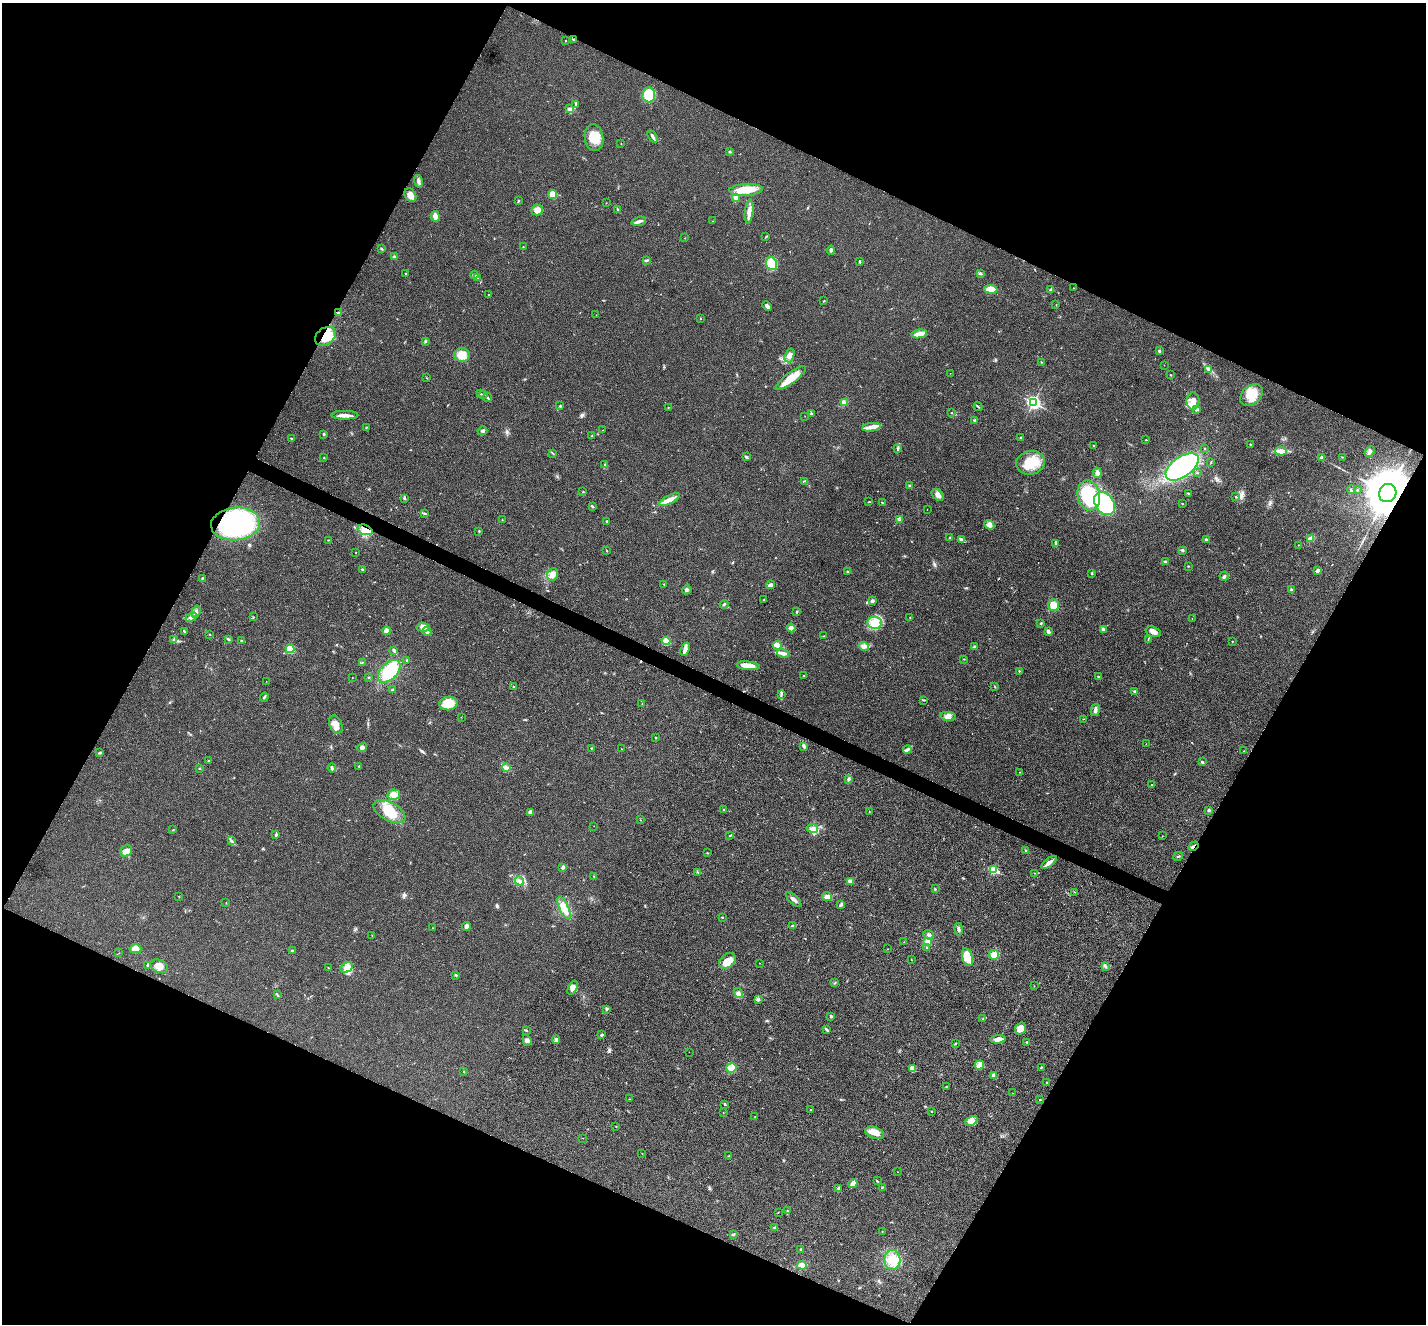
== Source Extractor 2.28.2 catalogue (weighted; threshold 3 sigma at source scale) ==
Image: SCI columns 7-5700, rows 283-5567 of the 5702 x 5713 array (HDU 1 of 3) = the unmasked area's bounding box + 8 px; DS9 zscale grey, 4 x 4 block average (1 PNG px = mean of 4 x 4 image px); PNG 1428 x 1326 px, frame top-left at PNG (2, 3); each listed source drawn as its Kron ellipse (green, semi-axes under 4 px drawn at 4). Shown black and unused: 46% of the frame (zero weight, under 3 of 4 exposures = <1% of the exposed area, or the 3 px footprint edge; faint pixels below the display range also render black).
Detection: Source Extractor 2.28.2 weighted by HDU 2 'WHT'. Background 0.0186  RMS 0.0049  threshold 0.0223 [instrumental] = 3 sigma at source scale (4.5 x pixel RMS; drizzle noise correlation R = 1.50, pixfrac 1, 0.05/0.05 arcsec/px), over >= 5 px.
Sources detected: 360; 1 inside a brighter object's white glare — neither listed nor drawn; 3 coinciding with a brighter row at this scale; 15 inside a brighter listed object's ellipse — not listed separately; the other 341 listed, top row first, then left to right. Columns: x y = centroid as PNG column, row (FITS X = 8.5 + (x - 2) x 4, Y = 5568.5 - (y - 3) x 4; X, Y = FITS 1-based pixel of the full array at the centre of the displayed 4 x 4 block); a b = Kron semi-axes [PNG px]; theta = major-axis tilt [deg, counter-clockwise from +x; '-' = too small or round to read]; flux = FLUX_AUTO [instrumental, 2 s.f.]
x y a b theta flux
573 39 3 2 - 1.9
565 40 2 2 - 0.86
649 95 7 6 - 55
575 104 3 2 - 2.2
570 109 3 2 - 9
653 136 6 2 -56 7.6
594 138 13 9 -83 49
621 144 2 2 - 0.87
730 152 2 2 - 1.9
418 181 6 3 -75 7.3
746 190 17 6 4 50
553 194 4 4 - 33
410 195 7 5 -55 21
736 198 3 3 - 8.5
518 201 2 2 - 2.5
606 203 2 2 - 0.98
537 210 6 5 - 26
618 210 3 2 - 2.7
749 212 12 3 84 18
435 216 5 3 - 19
639 221 7 3 17 8.9
713 221 2 2 - 0.47
766 237 3 2 - 2.1
685 238 2 2 - 0.67
523 247 2 2 - 1.2
381 249 2 2 - 3.4
831 250 4 2 - 6.4
394 257 3 2 - 4.2
647 260 2 2 - 2.3
860 261 3 2 - 2.2
771 264 6 5 - 79
406 273 2 2 - 1.8
980 273 3 2 - 5.5
474 275 4 2 - 5.1
478 278 3 2 - 2.1
1073 288 2 2 - 0.67
991 289 6 3 -4 49
1051 289 4 2 - 3.3
489 294 2 2 - 1.2
824 301 3 2 - 1.7
1056 305 2 2 - 1.1
767 306 5 3 - 7.1
338 313 3 2 - 3.3
596 315 2 2 - 0.4
700 318 3 2 - 1.1
919 334 8 4 10 17
325 336 11 8 37 58
425 341 3 2 - 2.7
1159 351 3 2 - 3.6
462 355 8 7 - 41
789 355 7 4 71 19
1041 362 2 2 - 1.7
1164 365 2 2 - 0.54
1208 369 2 2 - 2.1
950 373 2 2 - 0.51
1171 375 2 2 - 1.1
426 378 2 2 - 1.1
791 378 18 5 37 52
480 394 3 2 - 1.9
484 395 2 2 - 1.9
1251 395 13 9 43 52
487 397 5 2 - 3.6
1193 401 8 6 89 23
844 402 3 3 - 8
1034 402 3 2 - 630
560 406 2 2 - 2.5
978 406 4 2 - 2.9
668 408 3 2 - 1.9
1196 409 4 3 - 5.6
952 413 2 2 - 2.4
811 414 4 2 - 2.8
345 415 13 3 0 16
805 416 2 2 - 0.51
975 421 3 3 - 4.5
366 427 2 2 - 1.7
871 427 9 3 7 14
603 430 2 2 - 0.7
483 431 5 2 - 3.8
324 434 3 2 - 2.8
592 436 2 2 - 0.91
291 438 2 2 - 2.2
1020 438 2 2 - 1.8
1146 440 2 2 - 1.4
1250 444 2 2 - 1.5
1093 446 2 2 - 2.1
898 448 3 2 - 3.1
1205 448 2 2 - 1.5
1281 451 6 4 -15 11
1370 452 6 3 52 6.8
553 453 2 2 - 1.5
746 457 4 2 - 4.2
1321 457 3 2 - 5.2
1342 457 2 2 - 1.2
324 458 2 2 - 0.85
1211 462 2 2 - 1.5
1030 463 14 11 14 71
605 465 3 2 - 2.2
1182 467 19 10 35 340
1097 473 5 4 - 8.1
1197 473 2 2 - 1.4
804 481 2 2 - 1.3
909 486 2 2 - 9.8
1351 490 4 2 - 3.8
1357 490 2 2 - 1.7
583 492 2 2 - 1.9
1189 493 3 2 - 2
1388 493 9 8 - 11000
938 495 7 5 -43 13
1089 496 15 11 -78 220
1235 497 2 2 - 1.8
404 498 3 2 - 3.3
669 500 11 3 26 25
869 502 3 2 - 1.6
883 503 2 2 - 1.6
1104 503 13 9 -55 250
1182 503 2 2 - 2.3
592 506 3 2 - 3.5
927 509 2 2 - 0.5
425 513 3 2 - 2.7
502 520 2 2 - 0.94
899 520 2 2 - 1.2
607 521 2 2 - 2.2
236 524 24 16 5 500
989 525 5 3 - 12
365 530 8 5 -21 20
479 531 3 2 - 2
950 537 2 2 - 1.3
1310 539 4 3 - 16
328 540 2 2 - 1.3
962 540 3 2 - 3.3
1206 540 3 2 - 4.4
1055 543 3 2 - 3
1298 545 2 2 - 1
606 550 2 2 - 0.82
1182 550 3 2 - 4.2
356 552 2 2 - 1.1
1165 562 2 2 - 7
1188 566 2 2 - 1.6
362 569 2 2 - 2.1
1318 570 4 3 - 6.9
847 571 2 2 - 1.7
553 574 6 5 - 19
1092 574 3 2 - 2.1
1224 576 5 3 - 5.7
202 578 3 2 - 2.5
664 584 2 2 - 1.2
770 585 4 3 - 6.2
687 590 5 2 - 4
1292 590 4 2 - 5.3
764 599 2 2 - 1.9
872 601 3 2 - 7.2
724 604 4 2 - 3.1
1053 605 6 5 - 29
196 612 6 3 71 7.5
797 612 2 2 - 2.7
191 617 6 3 24 8.8
253 617 2 2 - 1.3
910 617 2 2 - 0.86
1192 619 2 2 - 0.53
874 623 7 6 - 33
1041 623 2 2 - 2.5
423 627 7 4 -4 15
791 628 4 4 - 11
1103 629 3 3 - 6.4
184 631 3 2 - 2.3
386 631 4 4 - 11
1048 631 4 3 - 7.9
427 632 4 3 - 7.2
1153 632 8 5 -18 14
210 634 2 2 - 1.1
824 636 2 2 - 1.2
174 639 2 2 - 1.5
228 639 3 2 - 2.7
1148 639 4 2 - 2.3
241 640 3 2 - 3.7
666 641 4 4 - 21
1232 641 2 2 - 1.5
777 645 4 3 - 12
864 646 5 4 - 8.8
974 647 4 3 - 5.4
290 649 4 4 - 48
685 649 7 4 69 12
394 650 4 2 - 5.5
783 653 6 3 -15 12
964 659 2 2 - 1.3
407 660 3 2 - 1.6
362 662 2 2 - 0.94
748 666 11 4 -7 38
389 671 13 8 46 120
1019 671 2 2 - 3.7
804 676 2 2 - 1.9
1099 676 2 2 - 1.8
352 677 2 2 - 0.77
369 677 2 2 - 1.4
266 681 2 2 - 0.52
994 686 2 2 - 1.3
513 687 2 2 - 2.5
392 690 3 2 - 2.8
1135 692 2 2 - 16
781 694 4 2 - 4.2
264 697 5 2 - 3.6
924 700 3 2 - 2
448 703 9 7 8 55
642 704 3 2 - 1.8
1095 710 6 3 76 10
948 716 8 4 -9 13
461 717 2 2 - 0.66
1083 719 2 2 - 0.93
336 724 9 6 -65 23
656 738 2 2 - 2
1146 744 2 2 - 0.76
804 747 2 2 - 3.6
362 748 5 4 - 7.9
592 748 2 2 - 1.7
622 749 2 2 - 1
907 749 4 2 - 5.9
1244 751 2 2 - 0.95
100 753 4 2 - 3.2
209 761 2 2 - 1.8
1202 762 2 2 - 3.2
359 766 2 2 - 2
506 767 4 2 - 5
332 768 4 2 - 5.3
199 769 2 2 - 1.4
1020 772 2 2 - 1
849 780 3 2 - 2.9
1151 784 2 2 - 1.9
394 795 6 5 - 17
724 810 2 2 - 1.4
1209 810 3 3 - 3.6
389 811 17 9 -29 64
530 812 4 3 - 7.2
869 812 2 2 - 0.94
640 820 2 2 - 0.79
594 826 2 2 - 0.47
812 828 6 3 -8 9.3
173 830 2 2 - 1.9
276 835 3 2 - 4.9
730 836 2 2 - 1.4
1162 836 2 2 - 0.94
231 841 2 2 - 1.1
1193 846 5 3 - 7.8
1025 850 2 2 - 2.5
126 851 6 5 - 19
707 853 2 2 - 1.8
1178 856 5 2 - 2.8
1049 862 9 3 38 16
563 867 3 3 - 5.3
994 870 2 2 - 170
697 872 2 2 - 1.3
1034 873 2 2 - 0.77
594 877 3 2 - 2.1
519 881 5 3 - 6.5
850 881 2 2 - 24
935 889 3 2 - 2.3
1075 892 2 2 - 0.96
179 896 2 2 - 1.5
827 897 5 4 - 17
794 899 10 3 -43 9.8
226 903 2 2 - 0.98
841 905 2 2 - 1.6
564 908 12 4 -65 23
722 917 2 2 - 4.8
793 925 2 2 - 2.2
466 927 4 3 - 12
432 928 2 2 - 0.75
959 929 6 3 -80 5.9
372 935 2 2 - 0.83
928 935 6 2 -39 5.2
928 941 4 3 - 14
904 942 2 2 - 1
927 948 4 2 - 3.2
136 949 6 4 -1 26
888 949 2 2 - 0.81
292 951 3 2 - 3.5
119 953 2 2 - 0.68
994 955 5 5 - 19
967 957 9 5 -71 70
911 959 2 2 - 1.3
727 961 9 6 40 26
759 963 2 2 - 0.61
147 965 2 2 - 1.8
159 966 9 6 -22 25
1105 966 3 2 - 3.5
328 968 2 2 - 1.2
347 968 6 4 31 16
456 975 3 2 - 2.5
835 983 4 2 - 2.3
1034 986 2 2 - 0.83
573 988 7 4 64 17
739 993 5 4 - 9.3
277 995 3 2 - 2.4
758 999 2 2 - 1.6
607 1009 3 2 - 2.7
831 1016 3 3 - 4.6
982 1019 4 2 - 3.3
1021 1028 6 5 - 25
826 1029 4 2 - 5.1
527 1030 3 2 - 1.7
602 1035 3 2 - 3.8
998 1039 7 3 5 15
527 1040 5 3 - 7.3
556 1040 4 2 - 4.1
1027 1042 3 2 - 2.4
955 1044 2 2 - 2.1
689 1052 2 2 - 0.44
979 1065 5 3 - 15
1041 1067 2 2 - 2.4
731 1068 5 4 - 27
912 1069 4 4 - 15
464 1072 3 2 - 1.4
994 1076 3 3 - 8.8
1046 1083 2 2 - 0.81
946 1087 2 2 - 0.81
1012 1093 2 2 - 0.59
630 1099 2 2 - 0.93
1040 1100 2 2 - 4.1
724 1104 2 2 - 7.2
811 1110 2 2 - 1.6
932 1111 2 2 - 2.4
723 1112 2 2 - 0.57
755 1117 2 2 - 2.1
971 1121 6 4 24 14
616 1126 2 2 - 2.1
875 1133 10 5 -21 21
582 1138 2 2 - 0.58
642 1154 2 2 - 0.77
728 1156 2 2 - 1.2
898 1172 2 2 - 0.84
877 1181 3 2 - 2
853 1184 5 3 - 22
882 1187 3 2 - 2.2
838 1188 3 2 - 2.6
787 1211 2 2 - 1.1
778 1212 2 2 - 0.72
775 1228 2 2 - 16
882 1231 2 2 - 0.65
733 1234 3 2 - 2.2
801 1249 3 2 - 2.1
892 1260 10 8 84 37
802 1265 5 4 - 18
Overlapping masked pixels (flux is a lower limit): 5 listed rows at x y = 325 336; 1388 493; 236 524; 365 530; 1193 846
Diffuse or blended objects may show on this block-average render without a row.